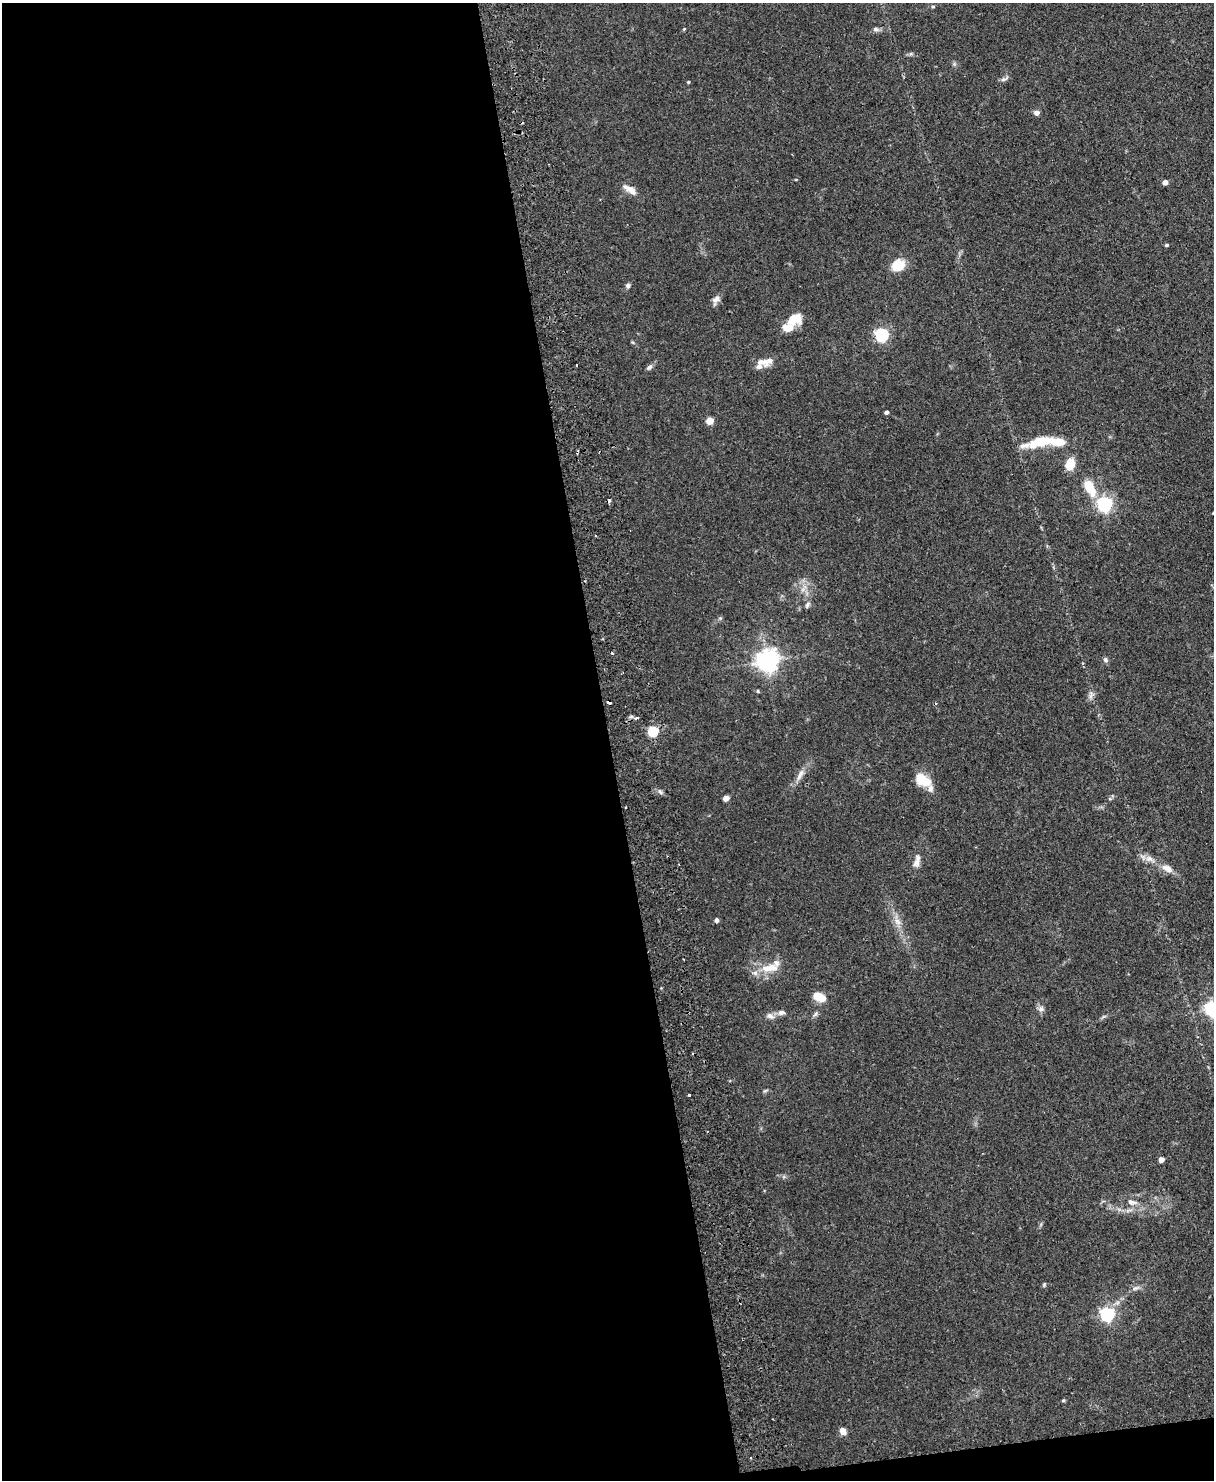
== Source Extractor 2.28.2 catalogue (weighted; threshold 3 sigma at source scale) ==
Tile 9 of 4 x 3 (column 1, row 3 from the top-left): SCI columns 58-1269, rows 153-1630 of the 4965 x 4852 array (HDU 1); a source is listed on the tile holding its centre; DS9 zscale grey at full resolution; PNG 1216 x 1482 px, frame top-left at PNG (2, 3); no overlay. Shown black and unused: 51% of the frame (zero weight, under 2 of 3 exposures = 3% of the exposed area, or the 3 px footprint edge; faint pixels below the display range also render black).
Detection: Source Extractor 2.28.2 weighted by HDU 2 'WHT'; one run over the whole footprint, this tile lists its part. Background 0.144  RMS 0.0069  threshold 0.0309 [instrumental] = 3 sigma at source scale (4.5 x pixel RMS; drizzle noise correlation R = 1.50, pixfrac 1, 0.05/0.05 arcsec/px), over >= 5 px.
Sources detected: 59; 3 cosmic-ray / hot-pixel residue — not listed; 5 inside a brighter listed object's ellipse — not listed separately; the other 51 listed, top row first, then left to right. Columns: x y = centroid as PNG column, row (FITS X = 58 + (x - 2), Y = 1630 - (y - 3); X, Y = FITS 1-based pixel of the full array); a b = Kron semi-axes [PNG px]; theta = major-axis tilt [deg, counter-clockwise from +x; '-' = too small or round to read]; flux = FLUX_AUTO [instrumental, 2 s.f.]
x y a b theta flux
933 6 5 3 - 0.73
684 29 5 3 - 0.68
876 29 8 6 -2 1.6
1004 79 11 4 20 1.6
688 82 3 3 - 0.75
1036 113 5 4 - 4.1
1165 182 6 5 - 2.7
630 189 20 7 -33 5.9
1166 245 5 4 - 0.93
898 265 14 11 20 13
628 286 6 6 - 1.5
716 300 12 8 50 3.1
794 319 18 13 20 12
881 335 6 6 - 120
762 362 18 9 -10 5.6
649 367 9 5 45 1.8
886 412 4 4 - 1.7
710 421 5 5 - 14
1040 442 38 10 15 19
1070 464 10 8 69 12
1090 488 21 11 -61 15
1105 504 6 6 - 180
807 605 9 5 75 1.6
612 653 3 3 - 0.82
1105 660 7 6 - 1.4
767 661 7 7 - 460
758 691 4 4 - 1.1
636 718 5 3 - 2
653 731 5 5 - 44
800 775 17 6 61 4.4
923 780 22 13 -30 13
726 798 5 4 - 6.9
626 807 2 2 - 0.53
1149 859 11 8 1 3.7
916 863 12 8 79 4
1167 868 16 8 -27 5.4
716 920 6 5 - 1.4
897 921 11 7 -54 4
770 968 27 11 8 12
819 997 12 7 -27 12
1041 1009 8 8 - 2.4
1212 1009 6 6 - 200
781 1012 10 6 9 2.7
770 1016 12 7 -28 3
689 1095 2 2 - 0.68
1161 1160 5 4 - 4.9
1132 1202 14 6 -14 3.2
1135 1288 8 4 43 1.6
1107 1314 6 6 - 140
1063 1401 5 3 - 0.73
843 1431 7 6 - 4.8
Isophote crosses this tile's border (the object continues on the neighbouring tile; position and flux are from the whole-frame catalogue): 1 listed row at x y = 1212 1009